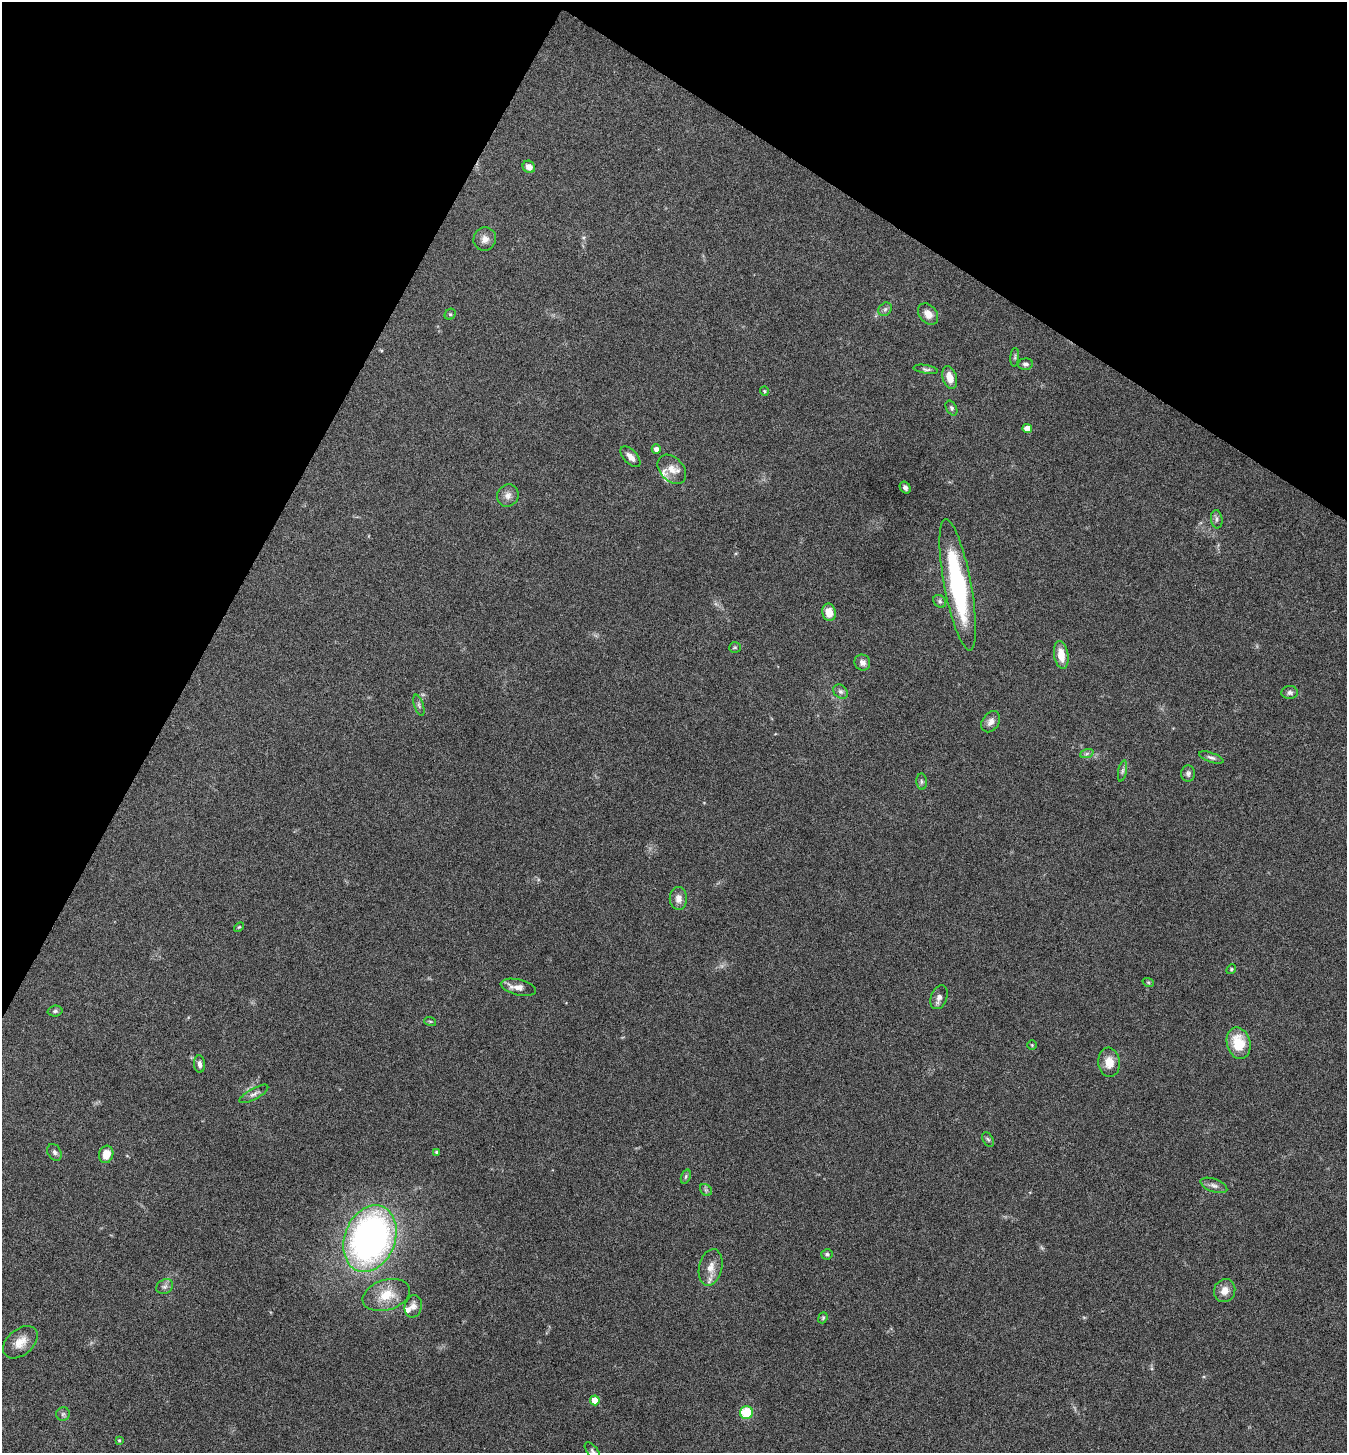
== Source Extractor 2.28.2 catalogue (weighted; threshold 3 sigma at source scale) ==
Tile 2 of 4 x 4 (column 2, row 1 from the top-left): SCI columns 1635-2979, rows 4356-5806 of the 5822 x 5813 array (HDU 1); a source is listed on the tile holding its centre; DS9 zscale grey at full resolution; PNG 1349 x 1455 px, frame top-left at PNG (2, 2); each listed source drawn as its Kron ellipse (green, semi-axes under 4 px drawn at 4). Shown black and unused: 25% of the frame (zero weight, under 5 of 9 exposures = <1% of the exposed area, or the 3 px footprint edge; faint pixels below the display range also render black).
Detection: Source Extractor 2.28.2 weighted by HDU 2 'WHT'; one run over the whole footprint, this tile lists its part. Background 0.0706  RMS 0.0042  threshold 0.0172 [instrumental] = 3 sigma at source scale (4.09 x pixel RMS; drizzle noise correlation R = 1.36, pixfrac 0.8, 0.05/0.05 arcsec/px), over >= 5 px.
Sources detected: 69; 2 inside a brighter listed object's ellipse — not listed separately; the other 67 listed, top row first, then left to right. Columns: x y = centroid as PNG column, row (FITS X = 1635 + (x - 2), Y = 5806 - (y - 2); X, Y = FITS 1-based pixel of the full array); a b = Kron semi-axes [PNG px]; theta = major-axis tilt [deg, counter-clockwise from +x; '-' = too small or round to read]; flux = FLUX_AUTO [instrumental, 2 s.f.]
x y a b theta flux
529 167 6 6 - 2.4
485 239 12 11 - 2.7
885 309 7 6 - 0.92
450 314 6 5 - 0.55
928 314 12 8 -51 3.3
1015 357 9 3 85 0.68
1025 364 7 5 3 1
926 369 12 4 -9 0.89
950 377 12 7 -73 3.9
764 391 4 4 - 0.49
951 408 8 5 -62 0.81
1027 428 5 4 - 4.1
656 449 4 4 - 1.9
630 457 13 6 -46 2.7
672 469 17 11 -47 4.3
905 488 6 5 - 1.1
508 495 11 10 - 2.4
1217 519 9 5 -82 1.1
958 585 66 13 -79 52
940 601 7 5 -46 0.89
829 612 9 7 -78 4.8
735 647 6 5 - 0.57
1061 655 14 7 -80 5.2
862 662 8 7 - 1.7
841 692 8 6 -43 1.2
1290 693 8 6 3 1.2
419 705 11 4 -73 1.1
991 722 11 8 55 2.4
1087 753 7 4 20 0.82
1211 757 13 4 -19 1.2
1122 771 11 4 79 0.95
1188 774 8 7 - 1.2
922 782 8 5 -84 0.81
678 898 11 8 89 2.7
239 927 6 3 43 0.41
1231 969 5 4 - 0.46
1148 982 6 3 -19 0.41
518 987 18 8 -13 3.1
939 997 12 8 70 2.1
55 1011 7 5 2 0.88
430 1021 6 4 -18 0.47
1239 1043 16 11 -75 11
1032 1045 5 4 - 0.39
1109 1062 15 11 -86 4.7
200 1064 9 5 -84 1.5
254 1094 16 5 29 1.6
988 1139 8 5 -61 0.74
54 1152 9 6 -58 1
436 1152 4 4 - 0.64
106 1154 9 7 74 4.9
686 1177 7 4 71 0.7
1214 1185 14 6 -20 1.8
706 1190 7 5 -45 0.78
370 1239 34 25 69 160
827 1254 5 5 - 0.83
711 1267 19 11 77 4.4
165 1287 9 7 35 1.4
1225 1291 12 10 67 3.5
386 1295 24 15 17 9.6
413 1306 11 8 78 2.5
823 1318 6 4 69 0.55
20 1342 20 13 40 5.1
595 1400 5 5 - 8.6
746 1413 6 6 - 13
63 1414 7 6 - 0.98
119 1440 4 3 - 0.55
592 1451 10 5 -49 0.96
Isophote crosses this tile's border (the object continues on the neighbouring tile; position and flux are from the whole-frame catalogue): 1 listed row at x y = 592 1451